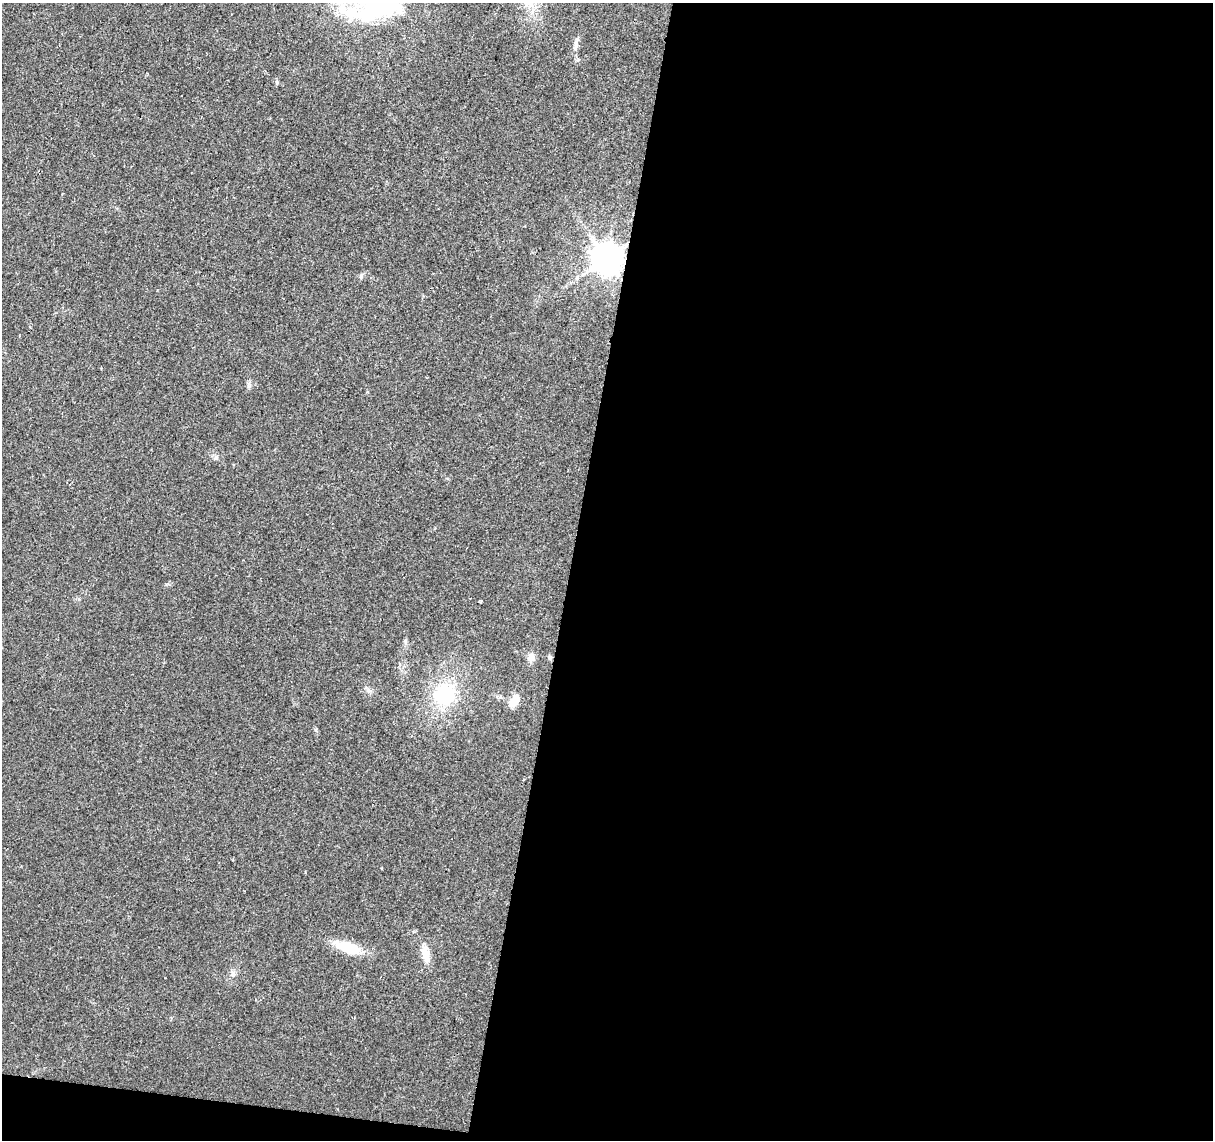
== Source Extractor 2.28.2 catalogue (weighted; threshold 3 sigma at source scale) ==
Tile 16 of 4 x 4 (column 4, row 4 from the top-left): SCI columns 3634-4844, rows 225-1362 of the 4851 x 5061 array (HDU 1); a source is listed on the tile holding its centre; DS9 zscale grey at full resolution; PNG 1215 x 1142 px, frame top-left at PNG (2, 3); no overlay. Shown black and unused: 54% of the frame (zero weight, under 2 of 3 exposures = <1% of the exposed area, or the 3 px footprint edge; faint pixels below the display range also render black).
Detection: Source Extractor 2.28.2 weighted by HDU 2 'WHT'; one run over the whole footprint, this tile lists its part. Background 0.0399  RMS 0.0058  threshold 0.0263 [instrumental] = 3 sigma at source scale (4.5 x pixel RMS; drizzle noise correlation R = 1.50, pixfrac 1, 0.0396/0.0396 arcsec/px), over >= 5 px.
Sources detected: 16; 3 inside a brighter object's white glare — not listed; the other 13 listed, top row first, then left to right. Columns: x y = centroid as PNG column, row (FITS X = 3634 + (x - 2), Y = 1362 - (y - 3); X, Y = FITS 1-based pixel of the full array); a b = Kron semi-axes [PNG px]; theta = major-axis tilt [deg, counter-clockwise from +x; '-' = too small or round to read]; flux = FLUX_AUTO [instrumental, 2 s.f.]
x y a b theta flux
367 14 45 20 6 39
576 43 18 5 64 2.8
607 258 9 9 - 1100
361 276 7 5 87 1.2
216 458 7 5 19 1.3
481 601 3 2 - 1.2
531 657 10 9 - 3.8
549 657 6 4 89 0.92
444 695 26 23 49 37
514 702 16 10 40 5.6
349 948 26 11 -18 20
426 954 17 9 -79 7.9
233 974 6 6 - 1.5
Overlapping masked pixels (flux is a lower limit): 1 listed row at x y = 607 258
Isophote crosses this tile's border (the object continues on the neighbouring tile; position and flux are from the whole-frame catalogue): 1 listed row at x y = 367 14
Unlisted compact peaks at least as high as the median listed source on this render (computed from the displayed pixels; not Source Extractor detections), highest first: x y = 316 730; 277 82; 249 386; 368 690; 405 641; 367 392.